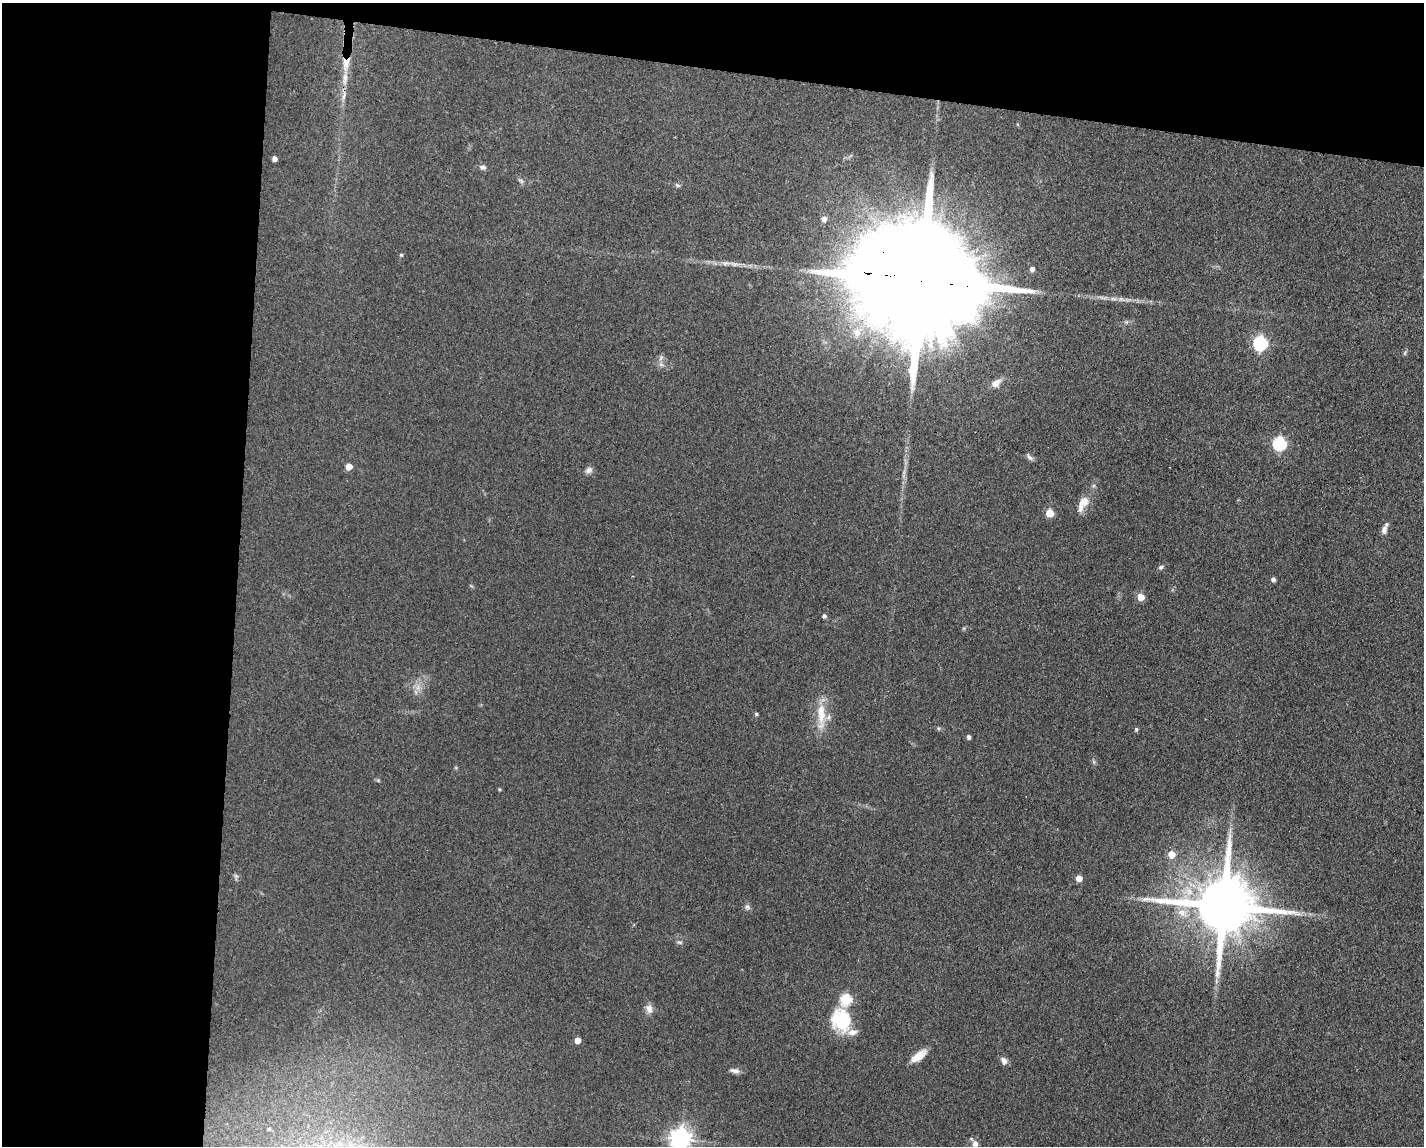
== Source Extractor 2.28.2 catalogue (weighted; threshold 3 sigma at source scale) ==
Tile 1 of 3 x 4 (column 1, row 1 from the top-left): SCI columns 117-1538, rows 3436-4579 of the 4607 x 4584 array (HDU 1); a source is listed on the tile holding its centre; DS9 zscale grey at full resolution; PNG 1426 x 1148 px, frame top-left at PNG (2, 3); no overlay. Shown black and unused: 23% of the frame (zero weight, under 3 of 4 exposures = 1% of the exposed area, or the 3 px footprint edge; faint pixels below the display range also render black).
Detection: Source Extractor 2.28.2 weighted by HDU 2 'WHT'; one run over the whole footprint, this tile lists its part. Background 0.154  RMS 0.0081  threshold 0.0363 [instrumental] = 3 sigma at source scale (4.5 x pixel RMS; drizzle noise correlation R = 1.50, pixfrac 1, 0.05/0.05 arcsec/px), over >= 5 px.
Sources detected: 53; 1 too faint to see at this stretch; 2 inside a brighter object's white glare — not listed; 3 inside a brighter listed object's ellipse — not listed separately; the other 47 listed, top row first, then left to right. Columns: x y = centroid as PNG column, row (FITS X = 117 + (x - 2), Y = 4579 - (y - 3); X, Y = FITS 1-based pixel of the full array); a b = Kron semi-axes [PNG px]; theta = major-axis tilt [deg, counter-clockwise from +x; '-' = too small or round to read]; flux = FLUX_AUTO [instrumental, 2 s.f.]
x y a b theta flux
346 63 18 9 75 9.4
344 97 9 4 81 2.8
274 159 5 4 - 3.2
482 167 8 6 -9 2.3
521 181 8 4 -53 1.6
677 185 8 3 -19 1.3
824 219 7 6 - 3.2
401 255 4 4 - 1
734 264 13 5 -13 3.7
1032 269 5 5 - 2.8
921 281 51 25 -9 45000
1113 299 9 4 -9 2.5
857 332 15 11 57 11
1260 343 7 7 - 100
661 358 9 5 70 2.3
996 383 13 9 35 5.5
1280 444 6 6 - 100
1029 457 11 5 -46 2.2
349 467 5 5 - 8.8
589 470 10 8 27 3
1083 504 24 11 63 10
1050 513 5 5 - 15
1384 530 11 7 79 4.1
1161 567 7 6 - 1.6
1273 579 5 4 - 2.2
1141 597 6 5 - 11
824 616 5 5 - 1.7
756 714 4 4 - 1.2
821 715 38 10 -90 18
1136 729 5 4 - 1.2
969 737 5 4 - 2
1094 762 7 4 -72 1.2
499 789 4 4 - 0.88
1171 854 6 6 - 11
1079 878 5 5 - 9.4
1223 906 18 16 -4 7000
747 907 6 6 - 2
680 942 8 4 -9 1.4
846 1000 6 6 - 58
649 1009 11 8 -78 5
839 1020 33 23 72 35
577 1040 4 4 - 6.8
918 1056 18 8 38 11
1004 1061 9 7 -70 3.6
735 1071 13 6 -14 3.4
681 1139 8 7 - 470
975 1144 9 8 - 3.7
Overlapping masked pixels (flux is a lower limit): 3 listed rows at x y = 346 63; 921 281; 1223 906
Isophote crosses this tile's border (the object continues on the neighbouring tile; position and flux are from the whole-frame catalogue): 1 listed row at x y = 681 1139